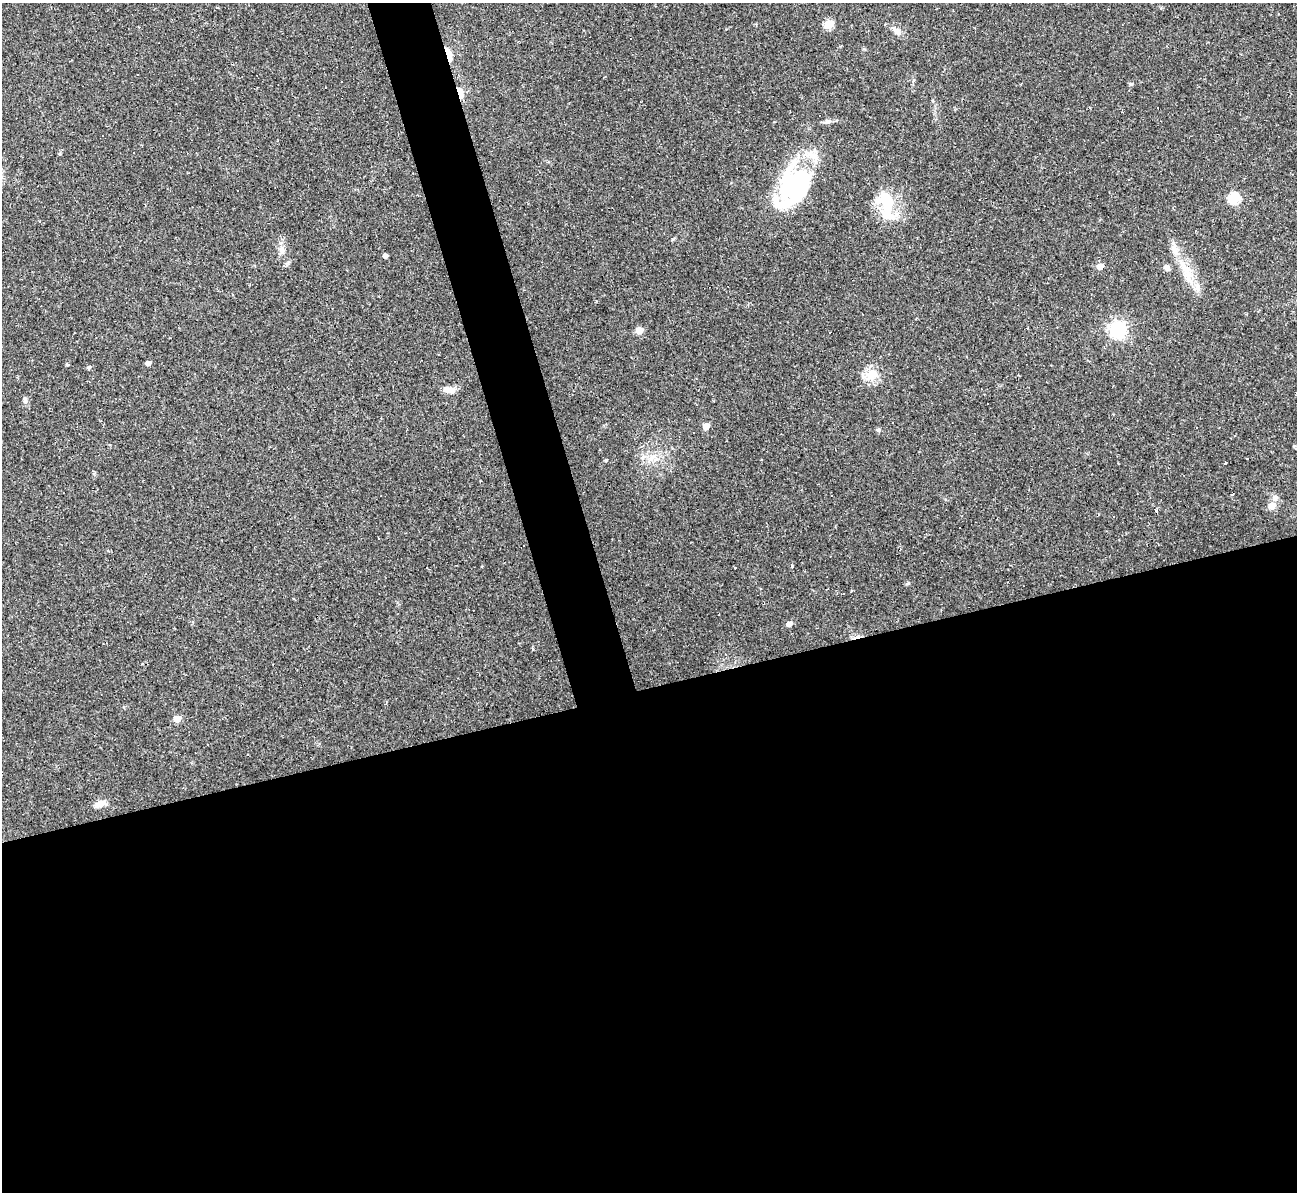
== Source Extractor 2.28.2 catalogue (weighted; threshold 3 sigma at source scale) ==
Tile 15 of 4 x 4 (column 3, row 4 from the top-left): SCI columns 2592-3886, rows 142-1331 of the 5182 x 5165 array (HDU 1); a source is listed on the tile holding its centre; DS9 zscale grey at full resolution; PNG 1299 x 1194 px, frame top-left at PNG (2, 3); no overlay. Shown black and unused: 45% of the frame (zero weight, under 2 of 3 exposures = <1% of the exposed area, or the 3 px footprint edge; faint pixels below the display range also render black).
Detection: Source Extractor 2.28.2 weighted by HDU 2 'WHT'; one run over the whole footprint, this tile lists its part. Background 0.11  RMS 0.0065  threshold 0.0293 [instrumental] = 3 sigma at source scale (4.5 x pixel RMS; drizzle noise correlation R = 1.50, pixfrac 1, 0.05/0.05 arcsec/px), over >= 5 px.
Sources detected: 52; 3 inside a brighter object's white glare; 9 cosmic-ray / hot-pixel residue — not listed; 2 inside a brighter listed object's ellipse — not listed separately; the other 38 listed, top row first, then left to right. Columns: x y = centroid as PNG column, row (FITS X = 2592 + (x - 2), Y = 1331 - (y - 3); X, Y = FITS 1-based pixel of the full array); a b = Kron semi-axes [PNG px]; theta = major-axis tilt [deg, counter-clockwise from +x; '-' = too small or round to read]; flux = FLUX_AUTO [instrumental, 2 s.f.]
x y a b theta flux
829 24 5 5 - 27
896 30 20 6 -39 3.5
449 54 17 6 -73 6.3
341 81 3 2 - 0.75
1131 84 5 4 - 1.1
460 93 12 5 -75 10
828 121 12 5 12 2.2
133 152 3 3 - 1.3
798 182 42 34 75 69
1234 198 6 5 - 57
887 208 49 20 -71 27
282 250 12 6 -72 3
385 256 4 4 - 2.9
1100 266 5 4 - 8
1167 267 9 6 -48 2.3
1186 271 42 9 -67 17
1118 329 7 6 - 210
639 330 5 5 - 12
148 363 4 4 - 3.4
67 364 4 4 - 0.94
88 368 5 4 - 1.3
872 374 19 14 47 9.7
449 390 14 8 -10 5
25 400 9 5 -82 1.8
706 426 5 4 - 9.1
878 430 6 4 -18 0.91
643 457 6 5 - 3
606 460 5 4 - 0.81
1226 463 3 3 - 2.3
1275 498 8 7 - 2.7
1272 506 5 5 - 14
1156 510 6 3 -56 1.1
735 568 3 2 - 1.3
907 584 7 3 19 0.83
852 591 3 2 - 0.62
789 624 5 4 - 4.7
177 719 5 4 - 11
100 804 11 7 21 6.3
Overlapping masked pixels (flux is a lower limit): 2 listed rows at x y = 449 54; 460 93
Unlisted compact peaks at least as high as the median listed source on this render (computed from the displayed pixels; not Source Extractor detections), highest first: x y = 673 239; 533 649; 596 301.